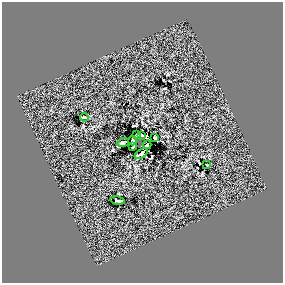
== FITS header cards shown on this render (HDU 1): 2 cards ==
NAXIS1  =                  281 /
NAXIS2  =                  281 /

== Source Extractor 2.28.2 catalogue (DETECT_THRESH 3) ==
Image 281 x 281 px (HDU 1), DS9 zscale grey, 1 PNG px = 1 image px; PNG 285 x 285 px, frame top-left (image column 1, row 281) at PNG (2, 2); each listed source drawn as its Kron ellipse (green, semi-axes under 4 px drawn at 4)
Background 0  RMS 18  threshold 55.4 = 3 sigma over >= 5 px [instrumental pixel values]
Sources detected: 13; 2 with non-positive FLUX_AUTO (blend fragments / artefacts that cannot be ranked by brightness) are neither listed nor drawn; the other 11 listed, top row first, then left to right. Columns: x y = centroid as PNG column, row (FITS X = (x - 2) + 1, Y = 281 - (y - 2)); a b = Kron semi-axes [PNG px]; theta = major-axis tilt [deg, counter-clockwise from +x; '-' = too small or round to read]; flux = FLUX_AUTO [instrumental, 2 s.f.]
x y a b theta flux
84 117 4 2 - 1300
137 135 4 3 - 2000
141 135 4 3 - 2700
155 137 3 3 - 1700
133 140 5 3 - 2100
123 143 6 2 21 1700
147 145 4 3 - 1400
133 147 3 2 - 1800
141 154 7 3 34 2200
207 165 3 2 - 810
118 200 7 2 -11 1600
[2 non-positive-flux detections neither listed nor drawn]